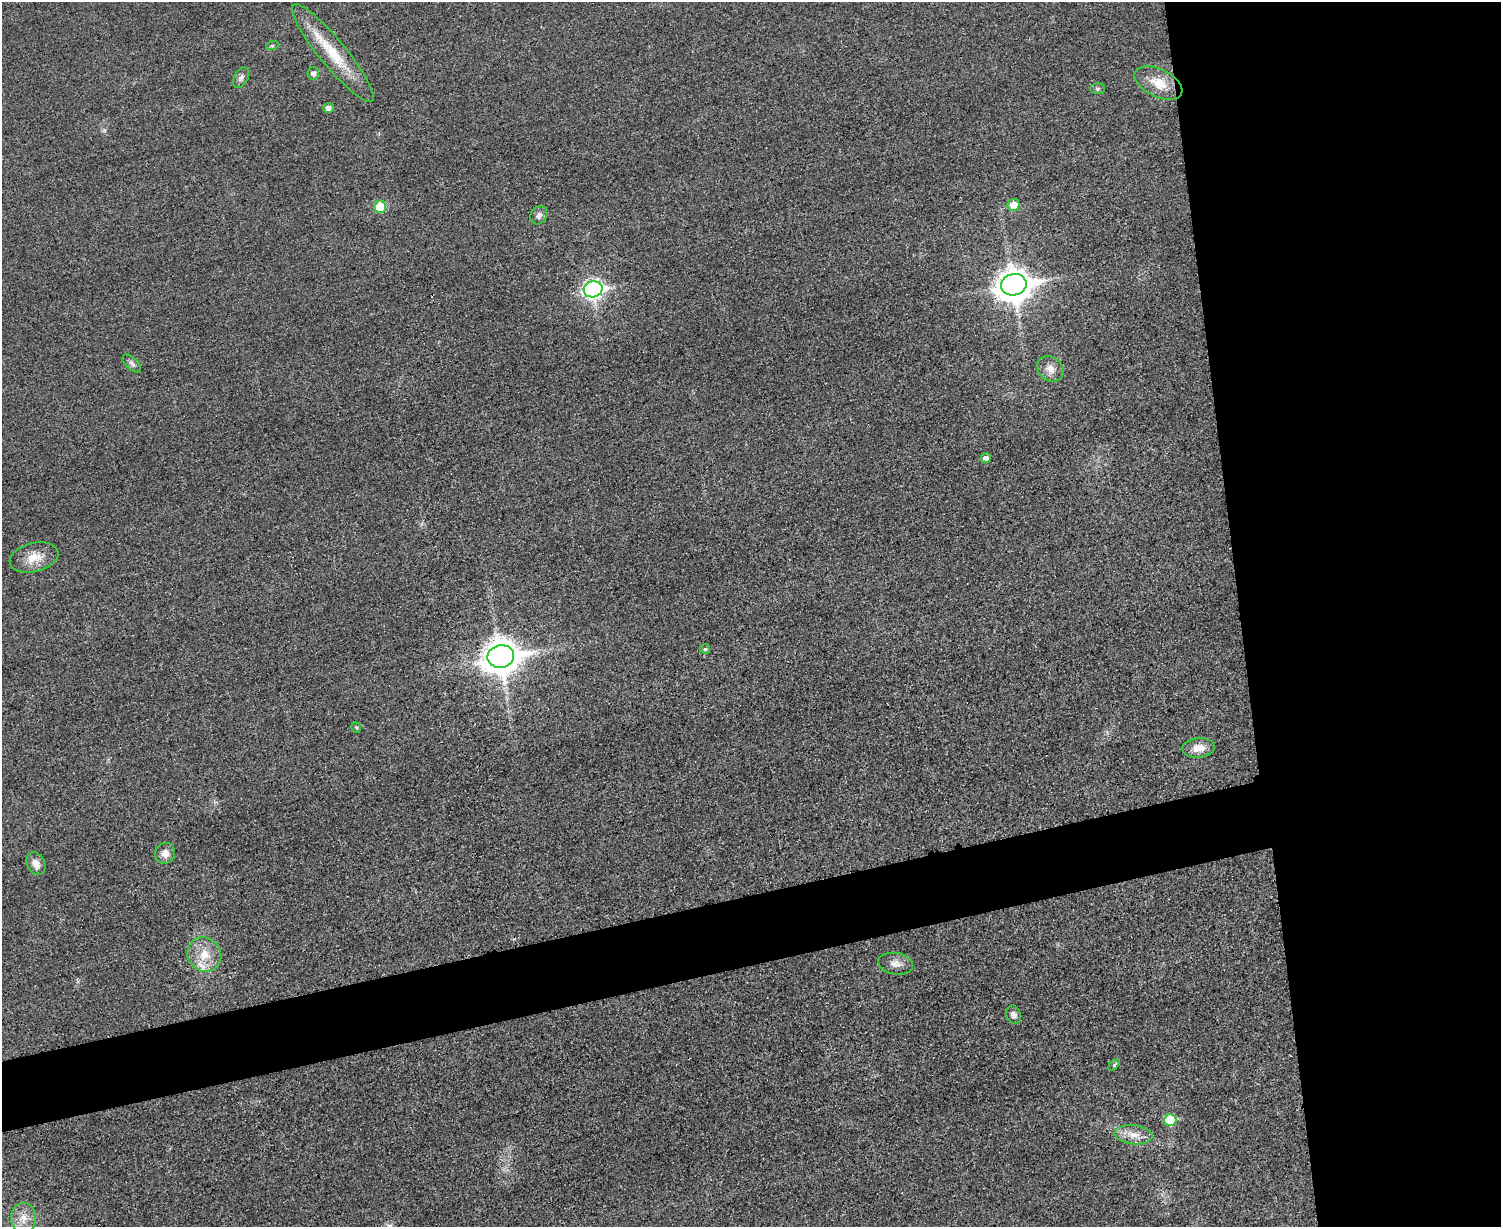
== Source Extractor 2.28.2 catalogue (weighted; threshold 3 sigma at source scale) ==
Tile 6 of 3 x 4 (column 3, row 2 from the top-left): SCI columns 3149-4647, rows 2468-3692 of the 4919 x 4934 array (HDU 1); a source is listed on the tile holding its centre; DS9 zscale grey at full resolution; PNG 1503 x 1229 px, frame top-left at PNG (2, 2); each listed source drawn as its Kron ellipse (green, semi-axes under 4 px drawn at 4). Shown black and unused: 22% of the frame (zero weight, under 3 of 4 exposures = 2% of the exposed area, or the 3 px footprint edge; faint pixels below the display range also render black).
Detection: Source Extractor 2.28.2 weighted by HDU 2 'WHT'; one run over the whole footprint, this tile lists its part. Background 0.0153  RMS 0.0057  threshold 0.0258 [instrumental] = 3 sigma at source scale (4.5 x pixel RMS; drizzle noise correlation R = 1.50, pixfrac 1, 0.05/0.05 arcsec/px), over >= 5 px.
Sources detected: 30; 1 inside a brighter listed object's ellipse — not listed separately; the other 29 listed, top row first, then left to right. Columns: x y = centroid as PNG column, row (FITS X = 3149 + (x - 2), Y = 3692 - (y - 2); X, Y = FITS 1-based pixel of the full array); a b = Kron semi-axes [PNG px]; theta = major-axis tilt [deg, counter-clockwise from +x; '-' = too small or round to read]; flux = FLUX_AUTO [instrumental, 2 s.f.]
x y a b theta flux
272 46 6 4 19 0.78
333 53 62 13 -51 25
313 73 6 5 - 2.3
241 78 11 6 59 2.2
1158 83 25 14 -26 12
1098 89 7 5 2 1.1
328 108 5 5 - 3.1
1014 205 6 6 - 8.1
380 207 6 6 - 16
539 215 9 8 - 2.5
1014 285 13 10 12 970
593 289 9 8 - 220
132 363 11 6 -44 2
1050 369 14 11 -41 5.1
986 458 5 5 - 2.9
34 557 25 14 14 9.6
705 649 5 5 - 0.85
501 656 13 11 12 1100
356 727 5 4 - 0.71
1198 748 17 9 5 7.2
165 853 10 10 - 4.3
36 864 12 9 -63 5
204 955 18 16 -48 11
896 964 18 10 -10 4.4
1014 1015 9 7 -68 2.9
1114 1065 6 4 46 0.81
1170 1120 6 6 - 21
1134 1135 19 9 -6 6.7
23 1218 15 12 89 7.7